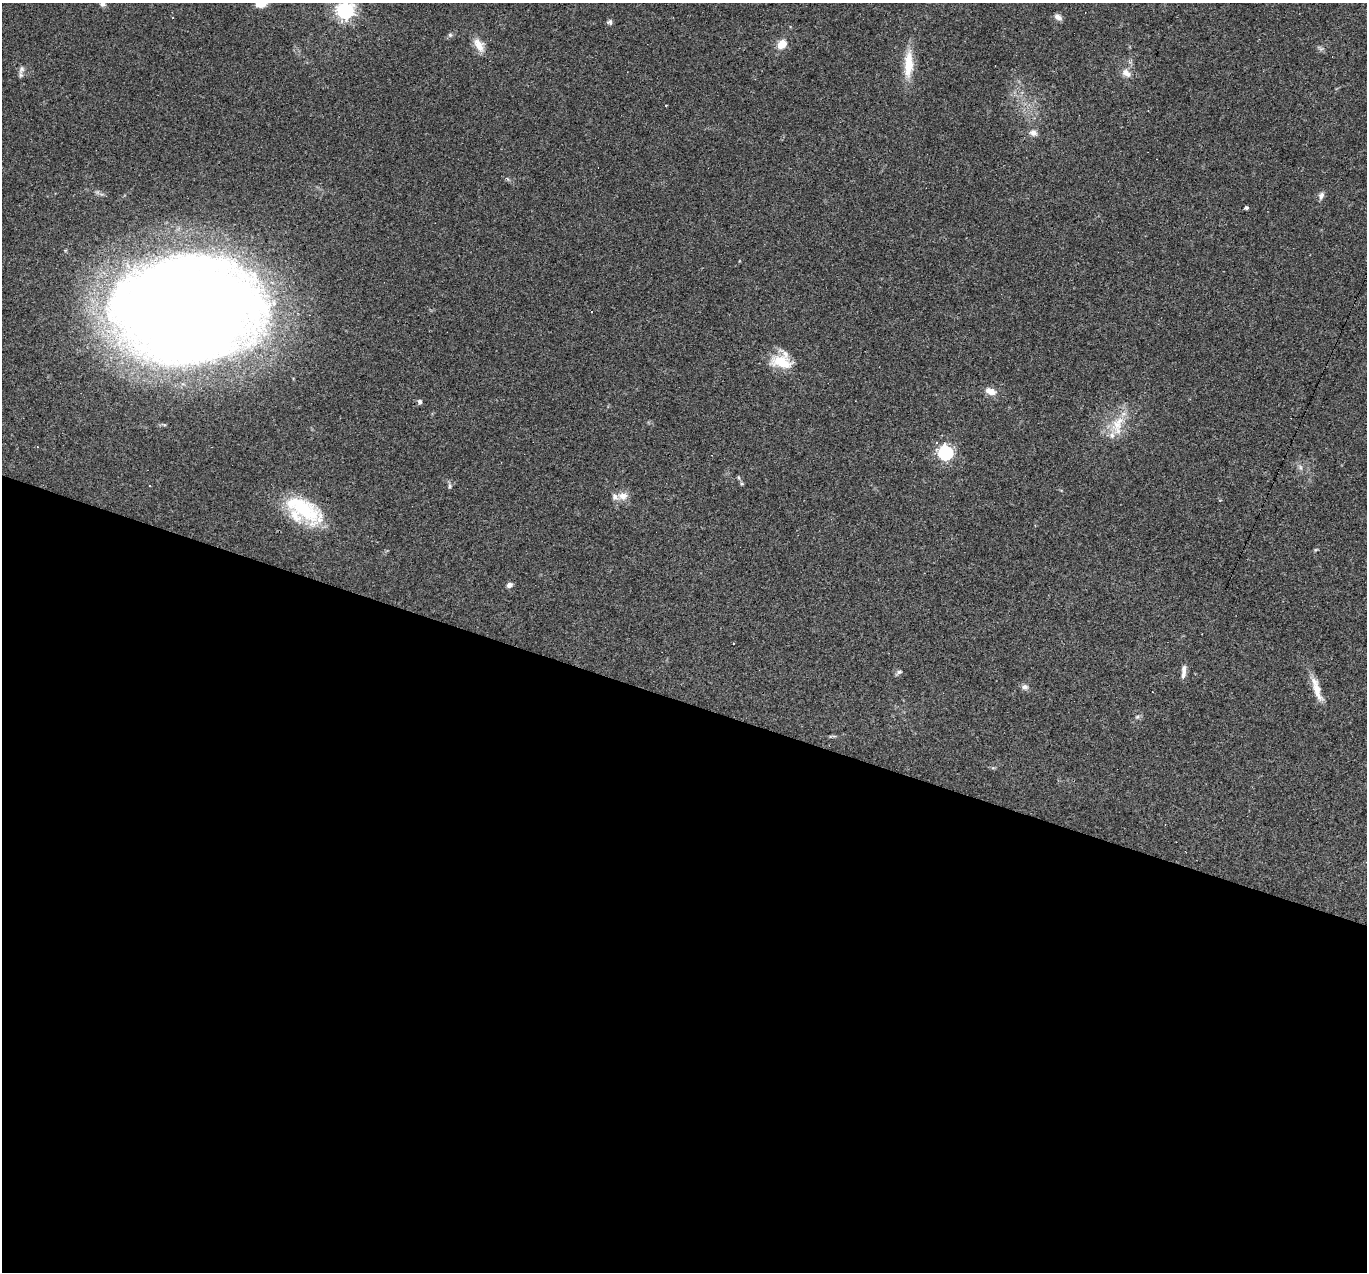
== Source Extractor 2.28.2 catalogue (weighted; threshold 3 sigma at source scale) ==
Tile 14 of 4 x 4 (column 2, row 4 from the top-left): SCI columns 1366-2730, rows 264-1533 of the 5459 x 5474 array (HDU 1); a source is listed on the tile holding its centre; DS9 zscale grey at full resolution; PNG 1369 x 1274 px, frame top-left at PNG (2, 3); no overlay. Shown black and unused: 45% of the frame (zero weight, under 3 of 4 exposures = <1% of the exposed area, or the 3 px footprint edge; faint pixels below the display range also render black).
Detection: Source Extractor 2.28.2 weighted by HDU 2 'WHT'; one run over the whole footprint, this tile lists its part. Background 0.0574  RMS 0.0051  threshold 0.0231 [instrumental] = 3 sigma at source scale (4.5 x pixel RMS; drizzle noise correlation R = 1.50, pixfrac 1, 0.05/0.05 arcsec/px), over >= 5 px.
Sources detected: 40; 4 cosmic-ray / hot-pixel residue — not listed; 3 inside a brighter listed object's ellipse — not listed separately; the other 33 listed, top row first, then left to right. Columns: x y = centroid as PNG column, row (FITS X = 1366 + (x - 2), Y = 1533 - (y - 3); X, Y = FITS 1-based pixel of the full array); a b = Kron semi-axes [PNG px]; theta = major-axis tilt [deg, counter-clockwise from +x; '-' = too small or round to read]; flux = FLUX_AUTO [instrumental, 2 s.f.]
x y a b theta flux
102 4 6 6 - 1.6
261 4 13 8 14 5.2
345 11 6 6 - 200
1058 17 10 6 -32 2.1
610 22 7 6 - 1.2
450 35 6 6 - 0.98
782 44 11 9 46 6.4
479 45 20 10 -61 5.7
1321 49 7 4 -18 1.1
908 64 37 11 88 13
21 69 12 7 70 2.1
1126 73 15 9 -36 3.7
666 106 3 2 - 0.97
1033 133 9 7 -12 2.6
1321 196 10 6 70 2
1246 208 4 4 - 1
187 310 108 77 1 1500
781 361 22 18 -8 16
991 391 13 8 -21 4.6
420 402 5 4 - 1.5
1117 425 31 16 77 13
946 453 6 6 - 110
1301 467 8 4 -71 1.1
739 478 6 4 -71 0.7
449 486 9 4 90 0.96
623 496 13 10 1 4.3
302 508 53 22 -33 36
509 585 7 5 30 2.1
899 672 9 5 18 1.3
1184 672 18 5 86 3
1025 687 9 7 -23 2
1317 689 33 8 -72 7.9
1137 717 6 5 - 0.89
Overlapping masked pixels (flux is a lower limit): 1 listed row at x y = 187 310
Isophote crosses this tile's border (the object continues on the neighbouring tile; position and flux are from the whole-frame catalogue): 3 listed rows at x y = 102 4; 261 4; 345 11